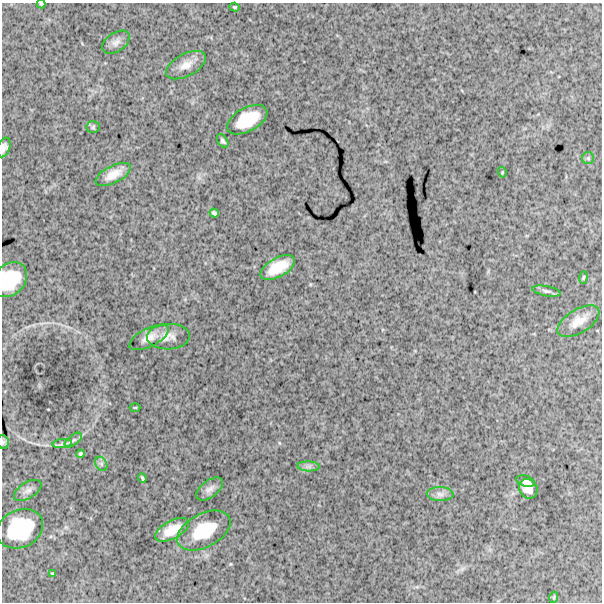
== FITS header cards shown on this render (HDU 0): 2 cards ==
NAXIS1  =                  600
NAXIS2  =                  600

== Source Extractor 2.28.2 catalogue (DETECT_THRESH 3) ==
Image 600 x 600 px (HDU 0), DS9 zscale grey, 1 PNG px = 1 image px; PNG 604 x 604 px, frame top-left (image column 1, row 600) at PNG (2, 3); each listed source drawn as its Kron ellipse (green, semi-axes under 4 px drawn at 4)
Background 1500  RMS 250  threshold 758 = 3 sigma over >= 5 px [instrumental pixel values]
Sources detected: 37; all 37 listed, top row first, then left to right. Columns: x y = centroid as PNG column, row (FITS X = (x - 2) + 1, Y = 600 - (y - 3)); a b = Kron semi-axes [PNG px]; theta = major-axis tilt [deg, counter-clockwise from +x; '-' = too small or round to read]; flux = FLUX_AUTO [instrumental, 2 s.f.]
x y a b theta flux
41 4 4 4 - 2.0e+04
235 7 5 4 - 2.2e+04
116 42 15 9 33 1.0e+05
186 65 22 11 28 1.9e+05
247 120 22 12 29 5.2e+05
93 127 7 5 2 3.2e+04
223 141 8 4 -57 3.9e+04
4 147 10 6 73 7.6e+04
588 158 6 6 - 3.3e+04
502 172 5 3 - 1.4e+04
113 174 19 8 27 2.1e+05
214 213 5 4 - 3.5e+04
278 267 19 9 29 3.7e+05
583 278 6 4 83 2.1e+04
10 280 19 15 46 6.8e+05
546 291 14 5 -11 5.3e+04
578 321 23 11 32 2.3e+05
149 337 22 9 27 1.8e+05
168 337 21 12 3 1.8e+05
135 408 5 3 - 1.5e+04
73 440 10 5 37 5.1e+04
3 442 7 5 -79 2.5e+04
62 444 10 4 6 5.2e+04
80 454 4 3 - 2.5e+04
101 464 7 5 -60 4.5e+04
309 466 11 5 -2 5.9e+04
142 478 5 2 - 2.5e+04
525 481 9 5 -17 6.8e+04
210 489 15 8 36 9.9e+04
528 489 10 9 - 1.6e+05
28 490 15 8 32 9.2e+04
440 494 13 7 -1 8.6e+04
20 529 24 18 26 1.0e+06
172 530 18 9 28 2.9e+05
204 530 29 16 28 6.2e+05
53 573 3 3 - 1.9e+04
554 597 5 3 - 1.6e+04
At the frame edge (FLAGS 8, measured only in part): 4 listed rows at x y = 41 4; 4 147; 10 280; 3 442